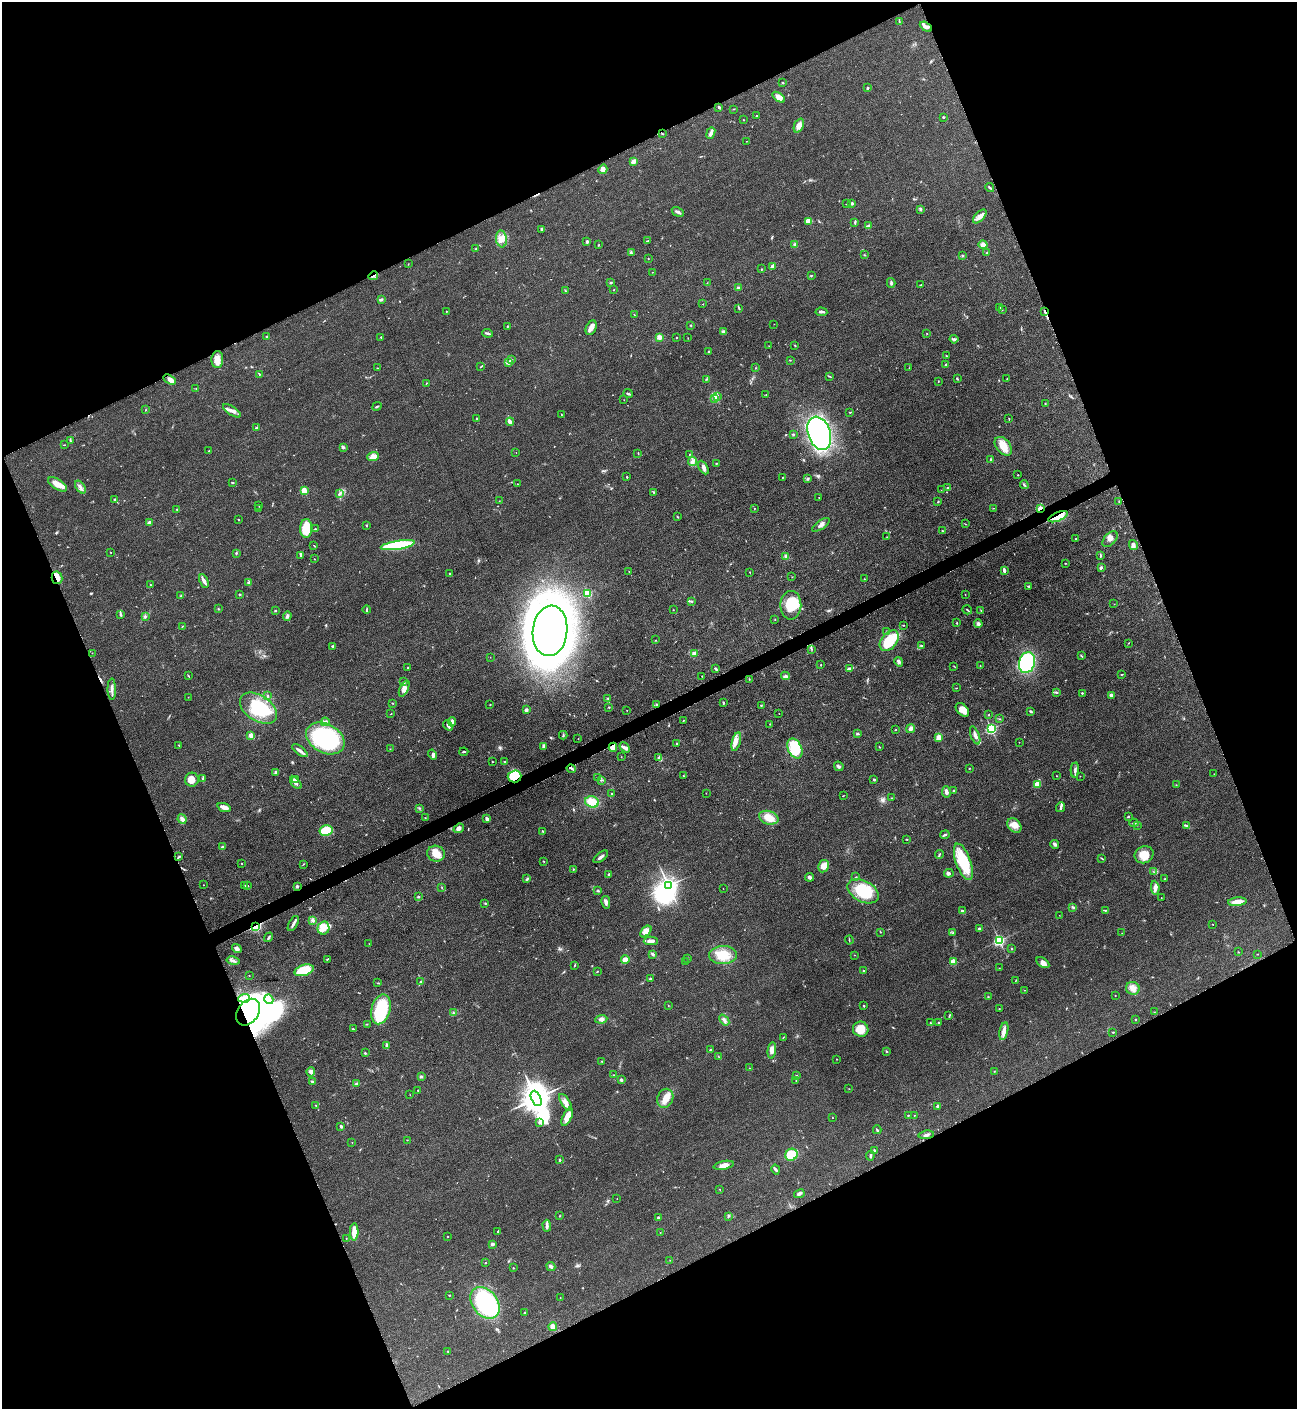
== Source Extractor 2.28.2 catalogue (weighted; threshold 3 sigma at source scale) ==
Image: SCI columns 162-5339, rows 8-5635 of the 5636 x 5647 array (HDU 1 of 3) = the unmasked area's bounding box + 8 px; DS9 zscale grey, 4 x 4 block average (1 PNG px = mean of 4 x 4 image px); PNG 1299 x 1411 px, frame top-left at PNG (2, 2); each listed source drawn as its Kron ellipse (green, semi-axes under 4 px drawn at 4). Shown black and unused: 44% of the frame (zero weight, under 3 of 5 exposures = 1% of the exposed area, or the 3 px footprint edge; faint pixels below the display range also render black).
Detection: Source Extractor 2.28.2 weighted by HDU 2 'WHT'. Background 0.0927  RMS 0.0067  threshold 0.0302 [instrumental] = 3 sigma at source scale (4.5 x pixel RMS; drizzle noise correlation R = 1.50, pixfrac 1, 0.05/0.05 arcsec/px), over >= 5 px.
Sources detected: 569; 11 inside a brighter object's white glare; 5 cosmic-ray / hot-pixel residue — neither listed nor drawn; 5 coinciding with a brighter row at this scale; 28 inside a brighter listed object's ellipse — not listed separately; of the other 520, all 500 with FLUX_AUTO >= 0.897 (the completeness limit of this list) listed and drawn (20 fainter detections not listed), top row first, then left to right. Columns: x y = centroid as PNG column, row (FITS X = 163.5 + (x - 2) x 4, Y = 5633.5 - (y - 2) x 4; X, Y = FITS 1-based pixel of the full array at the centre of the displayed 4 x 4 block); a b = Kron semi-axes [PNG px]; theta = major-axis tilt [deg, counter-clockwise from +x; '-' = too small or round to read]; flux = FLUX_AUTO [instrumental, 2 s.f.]
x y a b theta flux
899 21 3 2 - 2.8
926 27 6 3 -30 16
783 83 2 2 - 3.5
868 88 3 2 - 5.7
778 97 7 4 -35 25
719 107 3 2 - 3.6
734 109 2 2 - 1.3
756 116 2 2 - 2.5
943 117 2 2 - 4.6
743 120 2 2 - 1.8
799 126 7 4 67 23
711 133 6 2 68 17
662 134 3 2 - 2.3
746 141 2 2 - 1
634 161 4 3 - 22
603 169 5 4 - 13
990 187 4 2 - 4.2
852 203 3 2 - 3.9
846 204 2 2 - 2.6
920 209 3 2 - 4.4
678 212 6 3 -31 11
980 216 8 4 47 25
809 221 3 2 - 7.8
855 222 3 2 - 4.3
868 226 4 3 - 6.6
542 230 3 3 - 8.7
501 239 8 5 -82 29
587 241 3 2 - 7.7
648 241 2 2 - 3.3
599 245 2 2 - 1.5
795 245 3 3 - 15
983 245 4 4 - 22
476 249 2 2 - 3.3
632 253 4 2 - 4.2
986 253 3 2 - 2.8
864 255 3 2 - 2.8
963 256 3 2 - 4
648 259 2 2 - 2.2
408 264 2 2 - 1.3
773 266 3 3 - 18
761 269 2 2 - 1.3
652 272 2 2 - 1.2
811 275 2 2 - 2.1
373 276 5 2 - 4.7
611 283 3 2 - 3.2
707 283 2 2 - 1.5
891 283 5 2 - 7.5
921 285 3 2 - 2
738 287 3 2 - 5.1
565 290 2 2 - 2.9
614 290 2 2 - 1.8
381 299 2 2 - 2.6
703 304 2 2 - 2.5
739 308 4 2 - 3.7
1000 308 2 2 - 2.6
1002 309 2 2 - 2.2
447 311 2 2 - 1.3
821 312 6 2 -2 6.9
1045 312 3 2 - 4.9
634 315 2 2 - 1.4
774 324 2 2 - 1.2
691 325 2 2 - 3.2
507 326 3 2 - 2.7
591 328 8 5 66 22
723 332 4 3 - 9.2
488 333 5 2 - 6.2
927 333 2 2 - 1.4
267 337 2 2 - 4.5
381 337 2 2 - 4.9
659 337 3 3 - 18
676 337 2 2 - 4.1
688 338 2 2 - 0.95
954 339 4 2 - 7.2
795 345 3 2 - 2.4
769 346 2 2 - 1.2
709 351 2 2 - 8
947 356 3 2 - 3.8
217 360 8 6 87 29
511 360 2 2 - 3.1
790 360 2 2 - 2.2
509 362 4 2 - 5.7
946 365 2 2 - 6.5
481 367 3 2 - 2.1
377 368 2 2 - 1.5
756 368 2 2 - 2.7
909 368 2 2 - 1.2
259 374 2 2 - 2.3
829 376 2 2 - 2.3
706 379 2 2 - 2.4
957 379 3 2 - 3.3
1007 379 2 2 - 0.92
170 380 7 4 -31 19
938 381 2 2 - 1.5
426 383 2 2 - 1.7
196 389 2 2 - 1.6
628 393 4 2 - 6.8
766 395 2 2 - 1.8
718 396 2 2 - 2.5
714 398 3 3 - 8.5
624 400 2 2 - 0.98
1045 403 2 2 - 1.5
377 406 5 2 - 4.2
145 410 2 2 - 1.4
232 411 10 3 -33 18
850 412 2 2 - 1.9
561 414 2 2 - 1.5
477 418 3 2 - 3.7
1009 418 3 2 - 1.7
510 422 4 2 - 28
256 428 2 2 - 6
819 433 17 11 -70 1000
793 434 2 2 - 4.1
70 441 3 2 - 3.3
64 445 2 2 - 1.5
1003 446 10 7 -50 51
343 447 3 3 - 5.5
209 450 2 2 - 1.3
516 452 2 2 - 1.3
638 453 3 2 - 2.1
689 454 3 2 - 1.5
373 456 6 4 22 35
990 459 4 2 - 2.5
693 461 4 4 - 13
716 463 2 2 - 2.9
703 468 7 3 -62 15
1018 475 2 2 - 1.8
627 477 2 2 - 2.8
782 477 2 2 - 1.6
808 479 3 2 - 4.7
232 482 3 2 - 3.1
58 484 11 5 -33 44
517 484 2 2 - 0.98
1024 485 4 2 - 6.4
80 487 7 2 -53 12
948 488 3 2 - 3.9
941 490 2 2 - 1.1
304 491 2 2 - 170
653 492 2 2 - 3
339 493 3 2 - 4.8
819 497 2 2 - 1.2
115 500 4 2 - 5.1
499 501 2 2 - 0.9
938 502 3 2 - 2.5
1119 502 2 2 - 1.9
259 506 2 2 - 1.6
259 508 2 2 - 2.4
754 508 2 2 - 1.6
993 508 2 2 - 1
1040 508 3 2 - 16
177 509 2 2 - 2.6
677 517 3 2 - 2.6
1058 517 10 4 22 61
238 520 3 2 - 2
149 522 2 2 - 15
965 524 2 2 - 1.6
367 525 2 2 - 2.6
821 525 10 3 35 16
306 528 9 6 88 97
315 529 2 2 - 1.6
943 531 3 2 - 2.6
887 537 2 2 - 1.2
1076 539 2 2 - 2.3
1110 539 9 5 48 20
314 545 2 2 - 1.6
398 545 17 4 9 310
1133 545 5 3 - 10
111 552 2 2 - 1.2
236 553 3 2 - 3.6
300 555 2 2 - 2.6
786 556 3 3 - 8.9
1100 556 4 2 - 4.2
314 559 2 2 - 4.1
1065 563 2 2 - 2.2
1101 568 3 2 - 3.6
629 571 2 2 - 1.2
1004 571 4 2 - 13
750 572 2 2 - 1.9
450 573 2 2 - 2
792 577 2 2 - 1
57 578 6 5 - 24
864 579 2 2 - 1.1
204 581 7 3 -63 15
249 582 3 2 - 5
151 585 2 2 - 1.3
1029 586 4 2 - 4.4
587 593 2 2 - 290
240 594 3 2 - 3.7
965 594 2 2 - 1
181 595 3 2 - 3
691 601 4 2 - 4.2
1114 604 2 2 - 1.2
791 605 14 10 89 110
218 609 2 2 - 2.4
275 610 2 2 - 13
367 610 4 2 - 4.2
673 610 2 2 - 1.5
967 610 5 2 - 3.5
981 611 2 2 - 1.6
121 615 3 2 - 4.3
287 616 4 2 - 9
145 617 3 2 - 3.1
775 619 2 2 - 1.9
957 623 3 2 - 2
978 624 4 4 - 9.8
903 625 3 2 - 2.2
182 626 3 2 - 2.3
550 631 25 17 84 4000
887 632 3 2 - 3.1
656 640 2 2 - 1.6
889 641 12 7 51 140
1129 643 2 2 - 1.7
333 646 3 2 - 7.5
921 646 3 2 - 4.3
811 649 2 2 - 1.5
92 653 2 2 - 1.3
694 653 3 2 - 5.7
1081 655 3 2 - 2.4
490 657 2 2 - 1.6
899 662 5 3 - 9.5
1027 663 11 8 75 520
821 664 2 2 - 1.7
954 666 2 2 - 1.4
980 666 2 2 - 1.4
408 667 2 2 - 1.7
716 669 4 2 - 4.8
849 669 4 3 - 6.8
1122 674 2 2 - 2
188 676 2 2 - 1.4
702 676 2 2 - 1.6
785 676 4 3 - 10
749 679 2 2 - 1.4
403 682 3 2 - 3.3
956 688 3 2 - 1.6
112 689 10 2 -89 13
404 689 8 4 64 21
1056 692 4 2 - 4.5
1082 693 2 2 - 6.7
1111 695 4 3 - 8
267 696 2 2 - 3.3
188 697 2 2 - 1.4
608 699 4 2 - 3.5
392 703 2 2 - 2.1
723 703 3 2 - 3.4
490 705 2 2 - 2.5
657 705 3 2 - 4.3
761 706 2 2 - 2.9
609 707 3 2 - 2.7
258 708 20 13 -33 200
526 710 2 2 - 42
627 710 2 2 - 1.1
962 710 8 5 -46 31
1031 711 3 2 - 5.6
391 714 2 2 - 1.3
779 714 2 2 - 0.93
989 715 2 2 - 1.8
1000 719 3 2 - 2.2
683 721 2 2 - 1.8
325 722 4 3 - 8.4
452 722 5 2 - 23
770 724 2 2 - 1.6
448 725 6 2 -49 11
910 729 5 4 - 14
991 729 2 2 - 660
895 730 3 2 - 2
857 734 2 2 - 1.9
251 735 2 2 - 92
563 735 4 2 - 4.5
975 735 9 2 -69 20
939 737 2 2 - 140
325 738 20 14 -29 530
578 739 2 2 - 1.6
736 742 10 3 75 17
1019 742 2 2 - 1
676 743 2 2 - 2.3
179 745 2 2 - 2.3
543 747 4 3 - 7.6
613 747 4 4 - 22
625 747 6 4 -48 12
879 747 2 2 - 1.7
795 748 10 6 -65 140
390 749 2 2 - 1.1
300 751 9 2 -37 18
464 752 4 2 - 3.9
432 755 5 2 - 7.8
621 757 2 2 - 1.3
659 757 3 3 - 7.5
493 762 2 2 - 1.7
504 762 3 2 - 3.1
839 766 5 3 - 8.9
969 768 2 2 - 2.6
571 769 5 2 - 6.9
1075 770 7 3 87 9.3
276 772 3 3 - 13
1214 774 2 2 - 1.6
683 775 2 2 - 1.6
515 776 7 6 - 150
1057 776 2 2 - 1.5
1080 776 2 2 - 1.2
597 777 2 2 - 0.9
203 779 3 2 - 3.2
192 780 7 7 - 33
295 780 4 3 - 19
601 780 2 2 - 1.7
874 780 2 2 - 14
296 783 7 3 -48 15
1037 784 2 2 - 120
1176 785 2 2 - 1.1
954 791 3 2 - 3.1
946 792 6 3 -79 13
706 793 2 2 - 0.97
612 794 2 2 - 1.9
843 796 2 2 - 2
892 798 2 2 - 1
592 802 7 5 -20 53
224 807 7 3 -17 19
1061 807 5 2 - 7.3
419 808 2 2 - 2.2
1128 816 3 2 - 4.5
425 818 2 2 - 1.2
769 818 10 6 -18 50
182 819 5 3 - 19
487 819 4 2 - 10
1134 823 4 2 - 4.9
1137 825 2 2 - 1.4
1014 826 8 6 -46 28
1187 826 4 2 - 5.1
459 828 5 4 - 15
326 830 6 5 - 110
542 831 2 2 - 2.4
945 835 5 2 - 5.4
907 839 2 2 - 2.1
1055 844 4 3 - 8.7
222 847 3 2 - 3.7
436 854 9 8 - 43
939 854 4 2 - 3.8
1144 855 9 8 - 47
179 856 3 2 - 6
601 857 9 2 39 12
1102 858 2 2 - 2.5
544 861 2 2 - 2
963 862 19 7 -70 170
242 864 2 2 - 1.5
303 864 2 2 - 1.2
823 866 6 5 - 32
573 869 2 2 - 2.5
1154 872 2 2 - 2
949 873 5 3 - 6.8
609 874 3 2 - 4.7
810 877 4 2 - 15
856 877 3 2 - 2.7
527 879 3 2 - 6.2
1165 879 3 2 - 1.8
203 885 2 2 - 2.1
245 885 2 2 - 1.2
247 886 3 2 - 3.7
297 886 3 2 - 6.4
668 886 2 2 - 2000
442 887 2 2 - 1.4
723 888 2 2 - 0.97
1155 888 7 4 -85 17
598 891 4 2 - 4.3
863 891 17 10 -29 160
418 897 2 2 - 5.1
1161 898 2 2 - 1.5
606 902 6 4 -78 13
1237 902 9 4 5 40
485 903 3 2 - 3.4
1073 907 4 2 - 4.6
1105 910 3 2 - 2.6
962 911 2 2 - 16
1059 915 2 2 - 0.91
312 920 3 2 - 4.5
293 924 8 2 61 12
1213 924 2 2 - 2
255 926 2 2 - 620
323 928 6 6 - 33
979 929 4 3 - 5.3
646 931 7 4 46 27
880 932 3 2 - 1.7
953 932 2 2 - 2.6
1122 933 2 2 - 1
268 937 5 2 - 5.6
849 940 4 2 - 2.7
999 940 2 2 - 690
651 941 7 2 2 23
369 944 2 2 - 0.93
237 948 5 3 - 15
1012 949 2 2 - 1.4
1238 952 2 2 - 1.7
652 954 4 2 - 6.5
1257 954 2 2 - 1.3
723 955 14 9 3 73
855 955 2 2 - 1.3
327 959 3 2 - 2.9
688 959 2 2 - 4.5
625 960 4 3 - 33
233 961 7 2 -12 9.7
685 961 2 2 - 1.2
953 962 2 2 - 120
1043 963 7 4 -33 20
575 965 2 2 - 1.6
999 968 2 2 - 1.1
304 970 10 5 17 130
597 971 2 2 - 1.5
863 971 2 2 - 3.8
249 976 2 2 - 1.2
650 979 2 2 - 3.5
1016 980 2 2 - 1.6
421 982 3 3 - 5.7
378 983 2 2 - 2.4
1133 988 7 6 - 25
1024 990 2 2 - 1.5
1115 995 2 2 - 1.3
988 997 2 2 - 2.2
244 998 5 4 - 18
269 999 5 3 - 14
668 1005 2 2 - 2
864 1006 2 2 - 3.7
381 1009 15 9 75 190
999 1009 2 2 - 1.7
248 1012 14 10 54 1500
1154 1012 2 2 - 1.1
454 1013 3 2 - 4.6
949 1016 3 2 - 2.5
601 1019 6 3 7 16
1136 1019 2 2 - 4.9
724 1020 6 3 -50 12
930 1023 2 2 - 1.8
938 1023 2 2 - 2.6
367 1024 2 2 - 1.9
353 1029 2 2 - 3.5
861 1029 8 7 - 62
1004 1031 9 3 78 25
1113 1032 2 2 - 3.2
783 1037 3 2 - 1.6
387 1046 4 2 - 5.4
710 1049 2 2 - 2.7
772 1051 8 3 82 21
886 1051 3 2 - 2.3
365 1053 2 2 - 3.1
719 1057 2 2 - 1.5
837 1059 2 2 - 1.8
602 1061 2 2 - 1.9
749 1068 2 2 - 1.3
994 1071 2 2 - 1.2
311 1072 5 4 - 15
614 1075 2 2 - 1
421 1076 3 3 - 7
797 1076 2 2 - 4.6
621 1080 2 2 - 11
796 1081 2 2 - 1.5
312 1082 3 2 - 4
356 1084 4 3 - 6.7
849 1089 2 2 - 0.99
418 1090 2 2 - 2
410 1095 2 2 - 1.1
536 1098 8 4 -66 8200
665 1098 10 7 67 40
565 1102 9 4 -57 20
316 1105 2 2 - 2.1
938 1106 3 3 - 8.7
908 1115 2 2 - 1.7
914 1115 2 2 - 1.1
567 1117 10 4 65 39
832 1118 2 2 - 1.9
539 1123 3 2 - 4
341 1126 2 2 - 8.8
877 1130 4 2 - 5.2
926 1135 8 3 7 9.1
407 1140 2 2 - 1.7
352 1143 2 2 - 1.5
874 1150 3 2 - 4.1
791 1155 6 5 - 110
870 1156 5 2 - 6.1
560 1160 2 2 - 8.4
724 1165 10 4 11 24
776 1169 5 3 - 6.7
720 1189 2 2 - 1.2
799 1194 5 3 - 12
617 1199 2 2 - 0.91
560 1216 2 2 - 1.3
729 1216 2 2 - 1.7
658 1218 3 2 - 7.6
547 1226 6 3 -87 11
498 1231 3 2 - 3.2
354 1232 8 3 89 54
660 1232 2 2 - 1.5
448 1236 2 2 - 1.9
346 1238 2 2 - 1.1
492 1244 2 2 - 14
670 1260 2 2 - 1.5
485 1262 2 2 - 2.3
551 1266 5 3 - 12
513 1268 2 2 - 4.4
449 1295 2 2 - 3.1
560 1298 2 2 - 1.5
485 1303 17 12 -52 530
525 1313 2 2 - 3.2
553 1327 4 4 - 18
448 1352 2 2 - 2
Overlapping masked pixels (flux is a lower limit): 10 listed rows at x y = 373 276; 1045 312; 1040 508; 1058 517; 57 578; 613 747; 571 769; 515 776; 255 926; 248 1012
Diffuse or blended objects may show on this block-average render without a row.